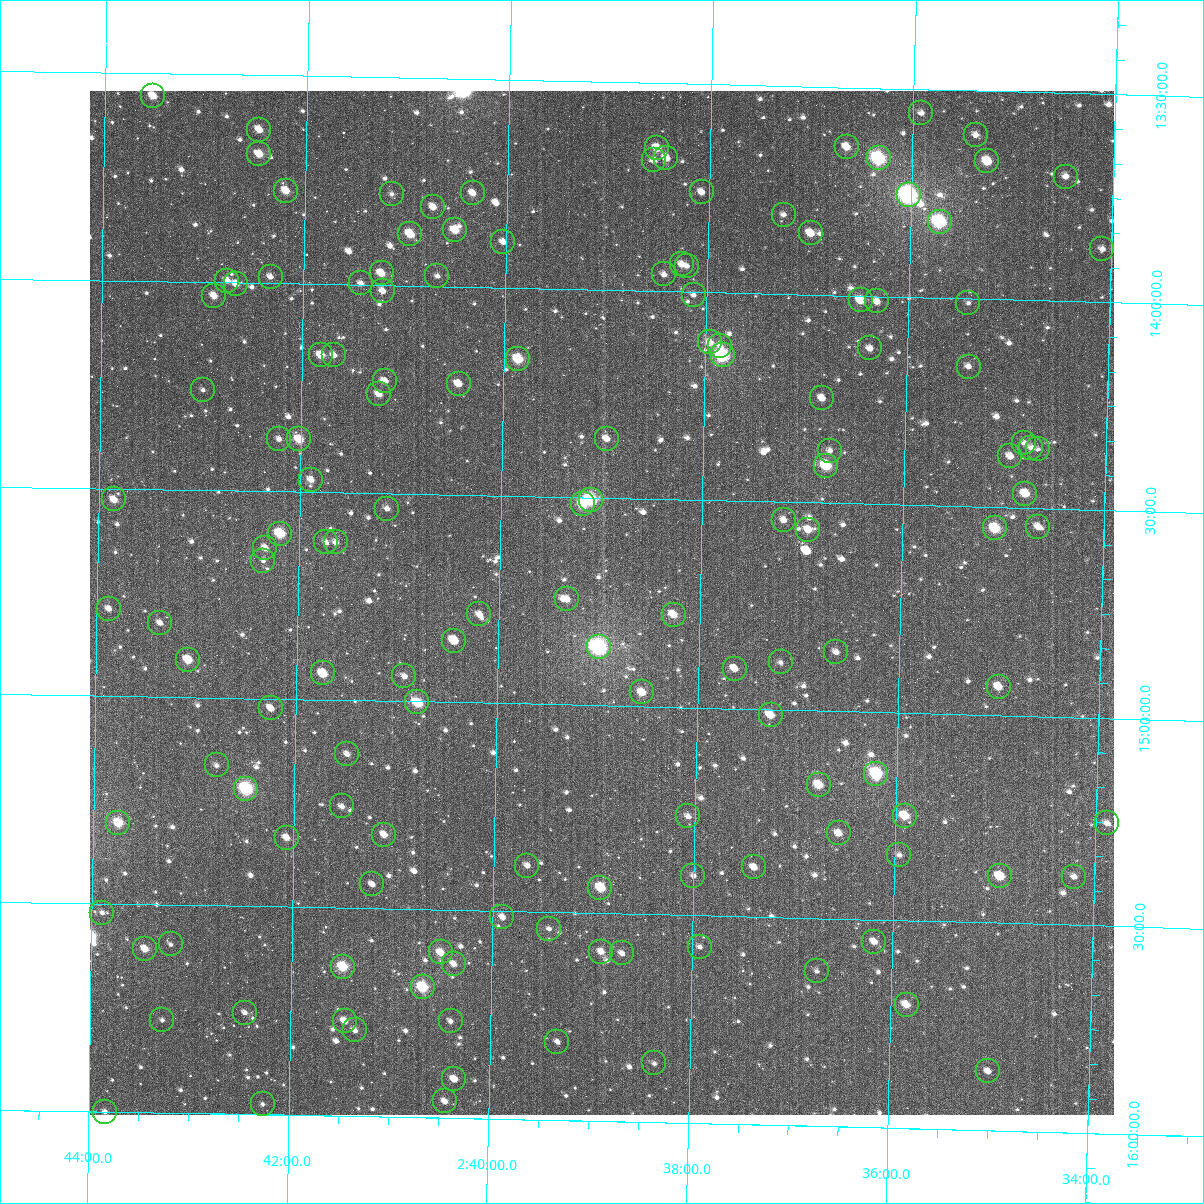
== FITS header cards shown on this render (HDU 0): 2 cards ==
NAXIS1  =                 1024
NAXIS2  =                 1024

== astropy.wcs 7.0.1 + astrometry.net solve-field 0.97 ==
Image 1024 x 1024 px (HDU 0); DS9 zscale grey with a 90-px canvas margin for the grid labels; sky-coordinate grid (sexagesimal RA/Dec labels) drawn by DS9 from the SOLVED WCS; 143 Tycho-2 reference stars matched to detected sources circled (green)
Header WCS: RA---TAN-SIP/DEC--TAN-SIP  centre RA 02:38:59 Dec +14:45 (39.74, +14.75 deg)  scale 8.66 arcsec/px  FOV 147.8' x 147.9'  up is +179 deg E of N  parity flipped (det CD > 0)
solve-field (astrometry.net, Tycho-2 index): VERIFIED the header's WCS against the Tycho-2 star catalogue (verified at 6 index scales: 13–143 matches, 0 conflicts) and refined it, rather than solving blind
Solved WCS: RA---TAN-SIP/DEC--TAN-SIP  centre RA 02:38:59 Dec +14:45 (39.74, +14.75 deg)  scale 8.66 arcsec/px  FOV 147.8' x 147.9'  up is +179 deg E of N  parity flipped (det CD > 0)
The solver's refit moves the header's centre by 0.17 arcsec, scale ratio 1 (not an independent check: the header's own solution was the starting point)
Tycho-2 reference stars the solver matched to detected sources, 143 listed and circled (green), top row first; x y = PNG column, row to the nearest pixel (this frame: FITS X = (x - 90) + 1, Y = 1024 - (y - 91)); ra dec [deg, ICRS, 3 dp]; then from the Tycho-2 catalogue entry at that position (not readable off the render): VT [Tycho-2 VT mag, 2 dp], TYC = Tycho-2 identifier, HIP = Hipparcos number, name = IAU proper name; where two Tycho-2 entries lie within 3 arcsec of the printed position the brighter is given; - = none
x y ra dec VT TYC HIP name
153 96 40.881 +13.555 10.34 646-228-1 - -
921 113 38.979 +13.557 11.57 645-949-1 - -
259 130 40.617 +13.632 10.56 645-730-1 - -
976 135 38.843 +13.606 11.65 645-1138-1 - -
847 147 39.162 +13.643 10.42 645-441-1 - -
657 148 39.631 +13.656 10.34 645-742-1 - -
259 154 40.615 +13.690 10.20 645-591-1 - -
666 158 39.607 +13.680 10.69 645-713-1 - -
879 158 39.082 +13.668 8.35 645-947-1 12137 -
654 160 39.638 +13.686 11.23 645-419-1 - -
987 161 38.813 +13.669 9.76 645-50-1 - -
1066 177 38.618 +13.701 11.65 645-1224-1 - -
286 191 40.547 +13.777 10.36 645-288-1 - -
702 192 39.518 +13.759 11.04 645-1046-1 - -
473 193 40.085 +13.774 11.03 645-771-1 - -
392 194 40.286 +13.779 11.78 645-1026-1 - -
909 195 39.005 +13.755 7.32 645-789-1 12111 -
433 207 40.182 +13.810 11.09 645-179-1 - -
784 215 39.314 +13.809 11.81 645-580-1 - -
940 222 38.927 +13.817 8.29 645-741-1 12079 -
455 230 40.127 +13.864 10.47 645-82-1 - -
811 233 39.246 +13.853 10.72 645-6-1 - -
410 234 40.238 +13.875 9.89 645-2-1 - -
503 242 40.007 +13.890 12.03 645-60-1 - -
1102 249 38.523 +13.873 11.83 645-104-1 - -
682 264 39.563 +13.935 11.11 645-1058-1 - -
687 266 39.551 +13.938 11.83 645-729-1 - -
382 273 40.307 +13.972 10.50 645-1001-1 - -
664 274 39.607 +13.960 11.56 645-362-1 - -
437 276 40.168 +13.975 12.54 645-567-1 - -
271 277 40.582 +13.984 11.30 645-618-1 - -
227 281 40.689 +13.995 11.34 645-346-1 - -
361 283 40.358 +13.996 11.51 645-392-1 - -
236 284 40.667 +14.004 11.61 645-447-1 - -
383 291 40.303 +14.014 10.93 645-315-1 - -
694 295 39.532 +14.007 11.61 645-75-1 - -
214 296 40.721 +14.033 10.71 645-531-1 - -
861 300 39.117 +14.011 10.52 645-563-1 - -
877 301 39.078 +14.013 11.07 645-306-1 - -
968 303 38.851 +14.010 12.25 645-792-1 - -
710 342 39.489 +14.121 11.07 645-1030-1 - -
720 346 39.464 +14.128 11.77 645-80-1 - -
870 348 39.092 +14.126 10.78 645-134-1 - -
321 355 40.453 +14.171 10.30 645-656-1 - -
334 355 40.421 +14.171 11.02 645-185-1 - -
723 355 39.457 +14.151 8.12 645-565-1 12258 -
518 359 39.964 +14.171 9.36 645-476-1 - -
969 367 38.846 +14.164 11.66 645-1142-1 - -
385 381 40.293 +14.231 11.30 645-497-1 - -
459 384 40.111 +14.233 10.49 645-1102-1 - -
203 390 40.745 +14.260 12.20 645-126-1 - -
379 394 40.308 +14.262 10.93 645-128-1 - -
822 398 39.208 +14.249 10.98 645-832-1 - -
279 439 40.553 +14.375 11.32 645-209-1 - -
299 439 40.503 +14.375 9.65 645-107-1 - -
607 439 39.740 +14.359 11.15 645-45-1 - -
1024 443 38.703 +14.344 12.04 645-15-1 - -
1031 448 38.685 +14.355 11.85 645-826-1 - -
1038 449 38.669 +14.358 12.59 645-94-1 - -
830 451 39.186 +14.374 11.99 645-649-1 - -
1010 456 38.737 +14.377 11.31 645-406-1 - -
826 466 39.193 +14.411 9.23 645-22-1 - -
311 480 40.472 +14.471 10.76 645-313-1 - -
1025 494 38.697 +14.466 10.18 645-1226-1 - -
114 499 40.961 +14.527 10.42 646-108-1 - -
591 500 39.776 +14.505 8.66 645-1010-1 12359 -
583 504 39.796 +14.517 9.73 645-703-1 - -
387 509 40.282 +14.537 11.52 645-119-1 - -
784 520 39.296 +14.544 11.31 645-438-1 - -
1038 527 38.663 +14.545 11.40 645-321-1 - -
995 528 38.770 +14.551 9.28 645-1176-1 12025 -
808 530 39.234 +14.566 10.39 645-217-1 - -
280 534 40.547 +14.602 9.08 645-867-1 12616 -
326 542 40.432 +14.621 11.36 645-696-1 - -
336 542 40.408 +14.621 11.51 645-159-1 - -
265 548 40.583 +14.638 11.02 645-1116-1 - -
263 561 40.587 +14.669 12.10 645-178-1 - -
567 599 39.831 +14.747 10.99 645-170-1 - -
109 609 40.970 +14.790 10.91 646-54-1 - -
479 614 40.048 +14.787 11.06 645-469-1 - -
674 615 39.565 +14.778 10.20 645-95-1 - -
160 623 40.841 +14.822 11.24 645-623-1 - -
454 641 40.109 +14.851 10.26 645-24-1 - -
599 647 39.749 +14.860 7.36 645-253-1 12349 -
836 652 39.157 +14.859 11.31 645-549-1 - -
188 660 40.770 +14.910 9.63 645-13-1 - -
781 662 39.295 +14.887 12.15 645-277-1 - -
735 669 39.409 +14.904 10.59 645-269-1 - -
323 673 40.434 +14.937 9.89 645-504-1 - -
404 676 40.231 +14.940 11.30 645-211-1 - -
999 687 38.751 +14.932 10.60 645-796-1 - -
642 692 39.638 +14.967 10.35 645-765-1 - -
417 702 40.199 +15.001 9.69 1223-1661-1 - -
271 708 40.562 +15.023 10.66 1223-1555-1 - -
771 715 39.317 +15.014 10.17 1216-1721-1 - -
347 754 40.370 +15.130 11.40 1223-1624-1 - -
217 765 40.694 +15.163 12.08 1223-1626-1 - -
876 774 39.050 +15.149 8.52 1216-1631-1 12125 -
819 785 39.192 +15.179 9.66 1216-1662-1 - -
246 789 40.620 +15.217 8.01 1223-1617-1 12646 -
342 806 40.381 +15.256 11.50 1223-1574-1 - -
688 816 39.517 +15.263 11.10 1216-1408-1 - -
905 816 38.976 +15.249 9.79 1216-1411-1 - -
118 823 40.937 +15.304 9.25 1223-1566-1 - -
1107 823 38.473 +15.253 11.71 1216-1712-1 - -
839 833 39.140 +15.294 10.48 1216-1418-1 - -
384 835 40.274 +15.322 10.51 1223-1599-1 - -
287 838 40.517 +15.333 10.85 1223-1558-1 - -
899 855 38.988 +15.343 11.56 1216-1402-1 - -
527 866 39.915 +15.389 11.42 1216-1493-1 - -
754 867 39.349 +15.381 10.83 1216-1467-1 - -
693 876 39.500 +15.405 11.74 1216-1495-1 - -
1000 876 38.735 +15.388 9.73 1216-1439-1 12015 -
1074 877 38.551 +15.384 12.44 1216-1518-1 - -
372 884 40.301 +15.442 11.60 1223-1642-1 - -
600 888 39.732 +15.438 10.16 1216-1566-1 - -
102 913 40.973 +15.521 11.40 1223-1206-1 - -
502 917 39.975 +15.514 10.69 1216-1390-1 - -
549 929 39.858 +15.540 11.51 1216-1453-1 - -
874 942 39.045 +15.553 10.79 1216-1686-1 - -
171 944 40.802 +15.595 12.23 1223-1204-1 - -
700 947 39.480 +15.575 11.79 1216-1519-1 - -
145 949 40.865 +15.607 10.11 1223-1094-1 - -
441 952 40.127 +15.603 10.19 1223-1623-1 - -
601 952 39.726 +15.592 10.81 1216-1535-1 - -
622 953 39.675 +15.595 11.65 1216-1550-1 - -
454 964 40.094 +15.629 10.53 1223-483-1 - -
343 967 40.370 +15.642 8.96 1223-235-1 12553 -
817 971 39.187 +15.627 11.99 1216-1741-1 - -
423 987 40.169 +15.687 8.60 1223-456-1 - -
907 1005 38.960 +15.703 10.24 1216-557-1 - -
245 1013 40.614 +15.756 11.73 1223-359-1 - -
162 1020 40.819 +15.777 11.63 1223-473-1 - -
345 1021 40.363 +15.772 10.50 1223-377-1 - -
451 1021 40.099 +15.767 11.62 1223-579-1 - -
355 1030 40.337 +15.794 11.29 1223-369-1 - -
557 1042 39.831 +15.811 11.56 1216-848-1 - -
654 1063 39.588 +15.858 12.07 1216-1822-1 - -
988 1071 38.752 +15.857 10.97 1216-224-1 - -
454 1079 40.086 +15.906 10.59 1223-1956-1 - -
445 1101 40.109 +15.960 10.72 1223-450-1 - -
263 1104 40.564 +15.975 12.16 1223-363-1 - -
105 1112 40.958 +16.000 11.74 1223-313-1 - -